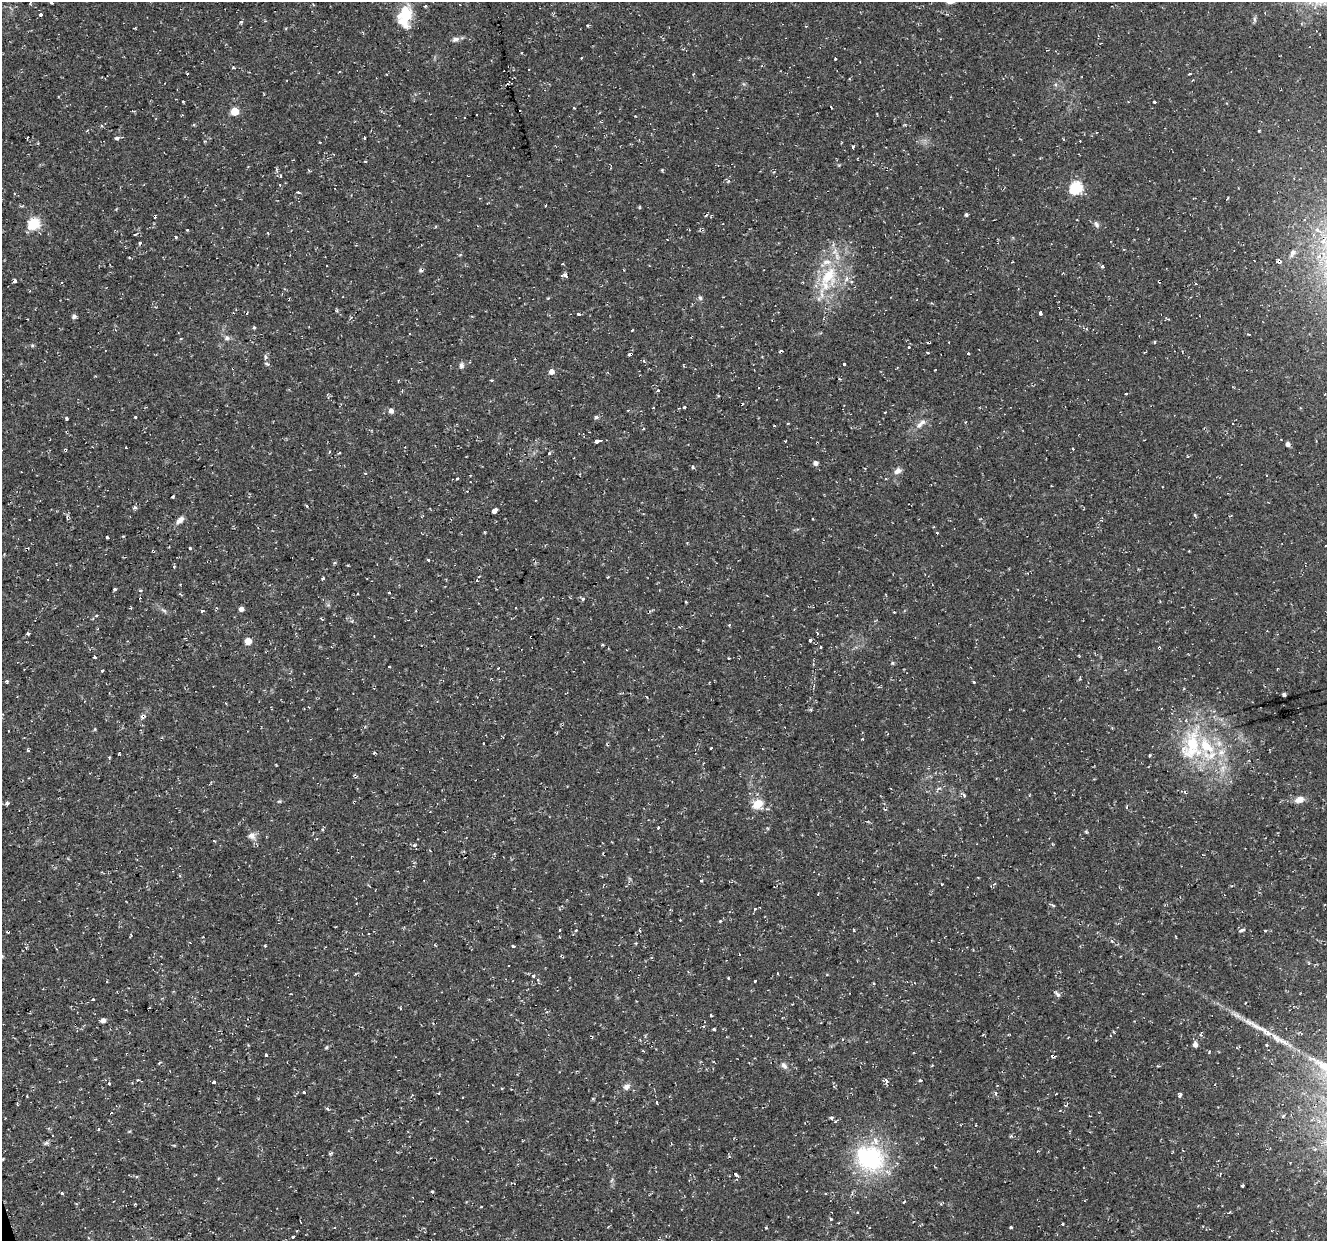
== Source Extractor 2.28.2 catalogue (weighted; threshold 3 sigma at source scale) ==
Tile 7 of 4 x 4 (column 3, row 2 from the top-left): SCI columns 2653-3977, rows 2585-3823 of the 5303 x 5123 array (HDU 1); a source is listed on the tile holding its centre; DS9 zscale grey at full resolution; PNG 1329 x 1243 px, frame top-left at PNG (2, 2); no overlay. Shown black and unused: <1% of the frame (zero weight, under 2 of 3 exposures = <1% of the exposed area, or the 3 px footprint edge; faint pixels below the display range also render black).
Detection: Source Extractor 2.28.2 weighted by HDU 2 'WHT'; one run over the whole footprint, this tile lists its part. Background 0.0251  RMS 0.0042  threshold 0.0187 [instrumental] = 3 sigma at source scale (4.5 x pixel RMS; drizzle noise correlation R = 1.50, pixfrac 1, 0.0396/0.0396 arcsec/px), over >= 5 px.
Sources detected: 253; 55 cosmic-ray / hot-pixel residue — not listed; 5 inside a brighter listed object's ellipse — not listed separately; the other 193 listed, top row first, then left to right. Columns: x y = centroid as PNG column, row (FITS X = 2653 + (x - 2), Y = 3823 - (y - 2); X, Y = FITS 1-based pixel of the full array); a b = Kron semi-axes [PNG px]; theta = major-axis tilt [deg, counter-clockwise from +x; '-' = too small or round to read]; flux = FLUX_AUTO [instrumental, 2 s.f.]
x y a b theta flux
51 3 3 3 - 0.87
425 6 3 3 - 1.2
40 15 3 3 - 2.4
405 16 29 16 82 12
1254 19 7 4 -89 0.8
241 22 5 4 - 0.6
588 26 3 3 - 0.67
455 39 9 6 16 1.6
581 57 3 2 - 0.52
835 58 3 3 - 1.4
234 68 4 3 - 0.57
1190 74 3 2 - 0.47
1154 102 3 3 - 1.6
574 108 4 2 - 0.28
235 111 5 5 - 10
1259 130 3 3 - 0.96
117 138 3 3 - 6.5
364 138 4 2 - 0.39
320 142 2 2 - 0.34
853 147 4 3 - 1
280 185 3 3 - 0.7
1076 188 6 6 - 46
298 192 3 2 - 1.4
706 215 5 3 - 0.47
966 215 4 4 - 0.7
1077 220 2 2 - 0.26
34 223 6 5 - 41
1096 224 8 6 -50 1.1
689 229 4 2 - 0.32
187 230 3 3 - 0.34
1317 230 7 7 - 1.6
135 234 3 2 - 1.4
175 237 3 3 - 6.8
140 243 3 3 - 1.1
1293 253 10 6 56 1.3
129 257 3 3 - 0.91
1279 261 4 3 - 13
1102 267 3 3 - 5.5
565 275 4 3 - 2.6
828 276 32 24 67 23
15 281 3 3 - 38
548 298 4 3 - 0.39
700 298 7 5 -85 0.82
337 311 5 3 - 0.5
1041 313 3 3 - 5.4
578 314 4 4 - 0.51
74 316 5 5 - 1.3
254 327 4 4 - 0.48
632 330 3 2 - 0.48
227 338 7 7 - 1.2
181 339 3 3 - 0.77
1154 342 3 3 - 1.4
908 347 4 4 - 0.62
927 353 3 2 - 0.49
630 354 4 3 - 7.6
968 354 3 3 - 1.4
266 357 5 4 - 0.8
644 361 4 3 - 0.52
267 364 7 4 -21 0.73
844 364 3 3 - 3.3
461 365 8 7 - 1.2
551 372 6 5 - 1.9
398 380 3 3 - 0.35
658 391 3 3 - 1.4
1126 394 3 3 - 1.2
684 407 4 3 - 1.5
391 411 5 5 - 2
885 412 3 3 - 0.99
135 417 3 3 - 2.8
596 417 5 4 - 0.91
66 418 5 3 - 0.6
919 425 11 6 51 1.8
643 429 3 3 - 0.58
597 441 6 3 11 15
785 441 3 2 - 0.4
1288 444 4 4 - 1.6
65 450 4 3 - 0.7
339 453 3 3 - 0.95
549 454 4 3 - 0.82
816 463 5 4 - 1.6
897 471 10 7 35 1.8
1266 475 3 2 - 0.3
457 478 3 3 - 1.3
535 500 2 2 - 0.32
494 511 4 3 - 17
1195 515 5 3 - 0.44
30 520 3 2 - 0.42
180 520 10 6 41 2.2
107 537 3 3 - 1.6
190 548 3 3 - 3.2
1189 551 2 2 - 0.29
428 560 3 3 - 1.5
174 567 3 3 - 0.34
323 578 4 3 - 0.45
115 589 4 3 - 0.58
141 590 3 3 - 1.3
583 599 3 3 - 2.4
686 602 3 3 - 0.33
241 609 5 4 - 1.5
202 611 4 3 - 0.7
96 616 3 3 - 1.8
352 621 5 4 - 0.45
817 633 3 3 - 2
28 634 4 3 - 2.2
810 640 3 3 - 5.5
248 641 5 5 - 4.6
821 647 3 3 - 0.65
94 657 3 3 - 0.96
892 663 5 4 - 0.5
389 667 3 3 - 0.68
102 670 3 3 - 3.1
7 681 4 3 - 0.84
1284 695 4 3 - 1
95 729 6 3 71 0.38
862 739 3 2 - 0.85
1192 745 50 27 79 34
711 747 3 3 - 2
28 750 5 3 - 0.54
374 753 5 3 - 0.41
1150 755 4 3 - 0.4
28 778 2 2 - 0.28
964 795 6 4 -68 0.88
1299 800 12 7 17 3
279 801 6 3 1 0.46
7 803 4 4 - 1.6
758 804 12 11 - 6.7
1127 807 5 3 - 0.41
658 827 3 3 - 2
1086 832 6 3 -20 0.46
252 836 10 9 - 2.4
414 845 5 4 - 0.79
701 881 4 3 - 0.44
942 884 3 3 - 1.1
994 884 5 4 - 0.7
1053 905 5 4 - 0.6
755 909 4 4 - 0.6
680 920 2 2 - 0.32
720 921 5 4 - 0.43
559 930 3 3 - 1.2
854 930 4 2 - 0.38
1241 930 8 4 19 0.97
1265 931 4 3 - 0.37
131 936 7 2 69 0.41
265 946 3 3 - 0.94
513 946 3 3 - 1.9
777 973 3 2 - 0.37
533 975 3 3 - 1.3
728 978 3 3 - 0.89
538 980 4 3 - 0.58
755 981 3 3 - 0.83
1057 994 9 4 -45 0.89
93 999 3 3 - 0.46
400 1008 3 2 - 0.62
711 1015 3 3 - 1.6
103 1020 5 5 - 1.6
704 1026 3 3 - 0.79
1255 1026 46 7 -30 8.7
714 1029 3 3 - 0.78
1195 1045 5 4 - 2
1266 1045 3 3 - 0.94
326 1047 6 3 45 0.47
266 1055 3 3 - 1.1
1053 1056 3 3 - 4.4
784 1065 11 7 -53 1.6
932 1065 3 3 - 0.35
920 1080 3 3 - 1.6
886 1081 6 4 -64 1
214 1082 4 3 - 1.4
109 1083 3 3 - 1.3
626 1087 10 7 44 1.7
501 1089 3 3 - 1.8
304 1092 3 3 - 3.2
1180 1095 8 3 72 0.86
657 1103 3 3 - 8.7
1065 1105 4 3 - 0.51
832 1118 5 4 - 0.59
835 1121 4 3 - 0.51
99 1129 3 3 - 0.89
46 1143 8 4 44 0.82
870 1158 40 33 -30 39
1242 1185 3 3 - 1.7
432 1192 3 3 - 0.5
62 1193 3 3 - 1.3
904 1202 3 2 - 0.49
941 1204 4 4 - 0.52
481 1207 3 2 - 0.71
831 1219 4 3 - 0.49
1062 1224 3 3 - 1.1
334 1227 3 2 - 0.4
1011 1227 3 3 - 1.8
766 1228 3 3 - 0.4
297 1231 3 2 - 0.46
293 1236 3 3 - 2
Overlapping masked pixels (flux is a lower limit): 4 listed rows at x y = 1279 261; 630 354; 65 450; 1053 1056
Isophote crosses this tile's border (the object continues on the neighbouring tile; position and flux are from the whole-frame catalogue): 1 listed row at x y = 51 3
Unlisted compact peaks at least as high as the median listed source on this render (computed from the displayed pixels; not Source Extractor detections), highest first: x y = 135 507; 693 467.